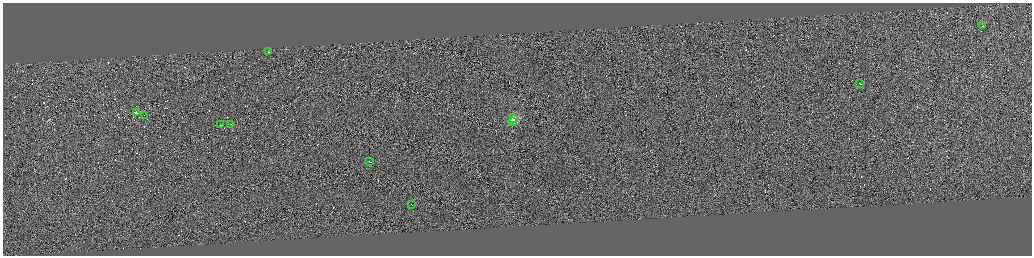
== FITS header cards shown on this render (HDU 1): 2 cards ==
NAXIS1  =                 4117
NAXIS2  =                 1015

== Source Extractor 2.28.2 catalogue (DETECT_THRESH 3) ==
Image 4117 x 1015 px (HDU 1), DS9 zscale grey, zoomed out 1/4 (1 PNG px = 4 x 4 image px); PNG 1034 x 258 px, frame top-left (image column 1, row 1013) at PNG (3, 3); each listed source drawn as its Kron ellipse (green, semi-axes under 4 px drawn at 4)
Background 0.033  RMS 2.9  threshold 8.75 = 3 sigma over >= 5 px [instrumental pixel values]
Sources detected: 380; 369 cannot appear on this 1/4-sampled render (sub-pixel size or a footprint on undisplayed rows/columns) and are neither listed nor drawn; the other 11 listed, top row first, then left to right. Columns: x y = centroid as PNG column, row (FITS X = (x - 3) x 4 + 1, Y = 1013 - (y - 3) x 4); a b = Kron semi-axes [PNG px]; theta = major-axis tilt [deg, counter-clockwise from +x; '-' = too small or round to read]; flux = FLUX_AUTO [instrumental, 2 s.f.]
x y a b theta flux
983 26 2 1 - 6900
269 52 3 1 - 17000
860 84 2 1 - 7900
137 113 2 1 - 680000
145 115 2 1 - 2900
514 119 2 2 - 100000
513 122 2 1 - 8600
231 124 2 1 - 6200
221 125 2 1 - 7800
370 162 3 1 - 15000
412 205 2 1 - 7000
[369 sub-pixel or undisplayed-footprint detections neither listed nor drawn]